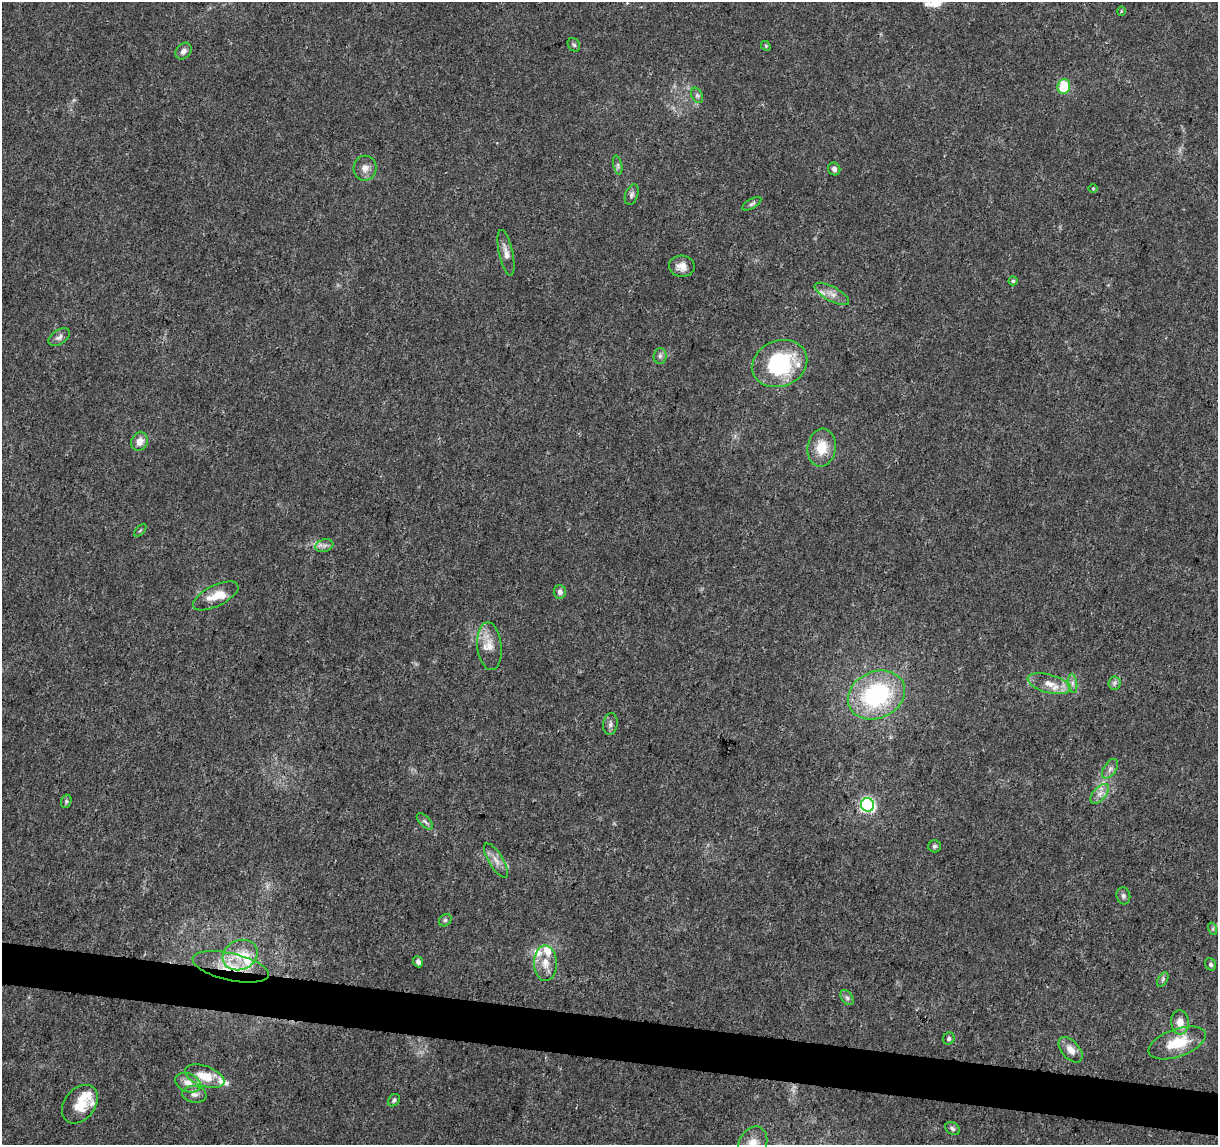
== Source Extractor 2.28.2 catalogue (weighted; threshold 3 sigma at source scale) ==
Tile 6 of 4 x 4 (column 2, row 2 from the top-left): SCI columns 1219-2434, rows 2515-3657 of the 4875 x 5084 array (HDU 1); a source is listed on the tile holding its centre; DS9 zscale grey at full resolution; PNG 1220 x 1147 px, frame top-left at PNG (2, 2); each listed source drawn as its Kron ellipse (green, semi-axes under 4 px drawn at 4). Shown black and unused: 4% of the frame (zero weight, under 3 of 5 exposures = <1% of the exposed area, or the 3 px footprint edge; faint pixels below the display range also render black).
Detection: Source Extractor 2.28.2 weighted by HDU 2 'WHT'; one run over the whole footprint, this tile lists its part. Background 0.007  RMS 0.0012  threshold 0.00538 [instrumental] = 3 sigma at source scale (4.5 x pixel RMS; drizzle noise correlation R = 1.50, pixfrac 1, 0.0396/0.0396 arcsec/px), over >= 5 px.
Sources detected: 69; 1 too faint to see at this stretch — neither listed nor drawn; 9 inside a brighter listed object's ellipse — not listed separately; the other 59 listed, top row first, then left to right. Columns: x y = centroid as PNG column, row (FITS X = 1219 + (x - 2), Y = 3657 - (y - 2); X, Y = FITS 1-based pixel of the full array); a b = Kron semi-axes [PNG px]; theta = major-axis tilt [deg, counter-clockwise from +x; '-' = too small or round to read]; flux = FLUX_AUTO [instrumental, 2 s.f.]
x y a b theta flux
1121 11 5 3 - 0.14
574 45 7 5 -55 0.23
766 46 5 4 - 0.15
183 51 9 7 50 0.59
1064 86 7 6 - 3.7
697 95 8 5 -63 0.34
618 165 9 4 -77 0.27
365 168 12 11 - 0.87
834 169 6 6 - 0.38
1093 188 5 3 - 0.11
632 195 11 6 70 0.35
752 204 10 4 30 0.3
506 253 23 7 -78 0.92
682 266 13 10 -4 1
1013 281 4 4 - 0.18
832 294 19 7 -29 0.95
59 337 12 7 34 0.5
660 356 8 6 87 0.34
780 364 28 23 22 11
139 442 9 8 - 0.99
822 448 19 14 84 2.6
140 530 8 3 45 0.15
324 546 9 6 17 0.47
560 592 7 6 - 0.52
216 596 25 10 26 2
489 646 24 12 -85 1.8
1073 683 9 4 -82 0.37
1114 683 6 6 - 0.32
1049 684 22 9 -15 1.6
876 695 29 23 24 14
610 724 11 7 81 0.47
1110 769 11 6 57 0.5
1100 794 12 6 49 0.69
66 801 7 5 70 0.22
868 805 7 6 - 27
425 821 10 5 -45 0.35
934 846 6 6 - 0.25
496 860 20 7 -58 1
1123 896 8 6 -74 0.33
445 920 7 5 44 0.22
1213 929 6 4 -72 0.2
240 955 18 14 25 2.5
418 962 6 4 -67 0.45
545 963 18 11 -88 1.5
1211 964 6 5 - 0.28
231 967 39 13 -13 4.2
1163 979 8 4 60 0.23
847 998 8 5 -54 0.31
1180 1022 12 9 -84 1.3
949 1039 6 5 - 0.32
1177 1043 30 13 20 4
1071 1050 15 8 -48 1.1
205 1076 20 10 -19 2.5
188 1083 13 9 -22 1.1
194 1094 12 8 -9 0.61
394 1100 7 5 54 0.26
80 1104 21 15 51 2.4
952 1129 8 6 -35 0.32
753 1144 18 13 64 2
Overlapping masked pixels (flux is a lower limit): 1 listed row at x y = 231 967
Isophote crosses this tile's border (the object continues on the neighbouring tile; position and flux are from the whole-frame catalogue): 1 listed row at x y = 753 1144